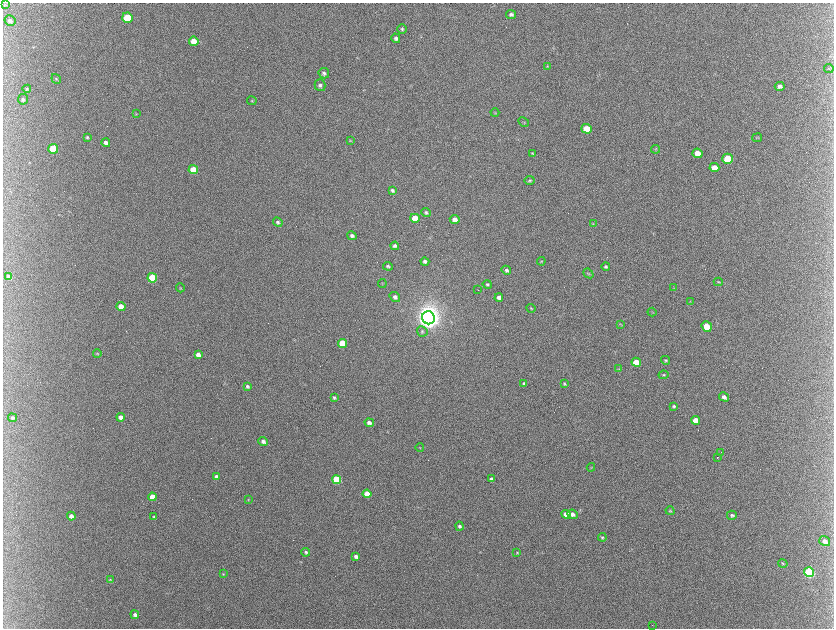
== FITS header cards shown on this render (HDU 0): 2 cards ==
NAXIS1  =                 1663 / length of data axis 1
NAXIS2  =                 1252 / length of data axis 2

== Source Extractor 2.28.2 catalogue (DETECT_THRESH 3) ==
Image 1663 x 1252 px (HDU 0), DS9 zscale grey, zoomed out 1/2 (1 PNG px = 2 x 2 image px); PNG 836 x 630 px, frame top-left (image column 2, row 1251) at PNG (3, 3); each listed source drawn as its Kron ellipse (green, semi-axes under 4 px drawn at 4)
Background 379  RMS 11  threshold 32.7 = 3 sigma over >= 5 px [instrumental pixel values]
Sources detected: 130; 20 cannot appear on this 1/2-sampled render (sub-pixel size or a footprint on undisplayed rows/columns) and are neither listed nor drawn; the other 110 listed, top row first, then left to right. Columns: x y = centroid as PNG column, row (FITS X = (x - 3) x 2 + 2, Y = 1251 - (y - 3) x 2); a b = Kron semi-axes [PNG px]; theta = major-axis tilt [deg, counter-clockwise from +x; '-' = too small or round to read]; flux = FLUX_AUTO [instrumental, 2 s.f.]
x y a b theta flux
5 4 2 2 - 1.2e+03
511 14 5 4 - 6.7e+03
127 18 5 5 - 9.4e+04
10 21 6 5 - 6.2e+03
402 29 5 4 - 3.7e+03
396 38 5 4 - 5.7e+03
194 41 5 4 - 3.0e+04
547 66 4 3 - 1.9e+03
829 68 5 2 - 1.6e+03
324 73 5 5 - 5.8e+03
56 79 5 4 - 2.7e+03
320 85 6 5 - 6.4e+03
780 86 5 4 - 7.8e+03
27 89 4 3 - 2.3e+03
23 99 5 5 - 4.2e+03
252 101 5 3 - 2.1e+03
495 113 4 3 - 1.7e+03
136 114 4 3 - 1.3e+03
524 122 6 3 -28 1.7e+03
587 129 5 4 - 5.1e+04
87 137 4 3 - 2.7e+03
757 138 5 1 - 1.2e+03
350 141 4 3 - 1.6e+03
106 143 4 4 - 7.7e+03
53 149 5 5 - 1.0e+05
655 149 4 2 - 1.6e+03
532 153 4 3 - 2.1e+03
697 153 5 4 - 2.4e+04
728 159 5 5 - 6.6e+04
714 167 5 4 - 1.6e+04
193 170 5 4 - 5.0e+04
530 181 5 4 - 3.6e+03
392 190 4 3 - 5.1e+03
426 212 5 4 - 4.6e+03
415 218 5 4 - 4.7e+04
455 220 5 4 - 1.2e+04
278 222 5 4 - 4.8e+03
593 224 4 3 - 1.9e+03
352 236 5 4 - 6.8e+03
395 246 4 4 - 6.4e+03
541 261 4 3 - 2.2e+03
425 262 4 3 - 6.1e+03
388 266 5 4 - 3.8e+03
606 267 4 3 - 4.5e+03
506 270 5 4 - 4.9e+03
588 273 5 3 - 2.2e+03
9 277 4 4 - 1.4e+04
152 278 5 4 - 1.3e+05
718 282 4 3 - 2.0e+03
382 283 4 2 - 1.5e+03
487 284 4 3 - 3.2e+03
180 288 4 3 - 1.9e+03
674 288 4 2 - 1.4e+03
478 290 2 1 - 8.0e+02
395 297 5 4 - 6.7e+03
499 297 4 4 - 1.0e+04
690 302 4 2 - 1.5e+03
121 306 4 4 - 2.6e+04
531 308 4 3 - 2.0e+03
652 312 4 3 - 1.7e+03
428 318 6 6 - 3.4e+06
620 324 3 2 - 1.3e+03
707 327 6 4 -53 3.4e+04
422 331 5 5 - 3.5e+03
343 343 4 4 - 6.7e+04
97 354 4 4 - 2.0e+03
198 355 4 4 - 1.4e+04
666 360 4 3 - 2.6e+03
636 362 5 4 - 5.4e+04
619 369 3 3 - 1.5e+03
663 375 5 4 - 3.2e+03
524 384 4 3 - 3.4e+03
564 384 4 3 - 2.4e+03
247 386 4 3 - 4.2e+03
724 397 5 4 - 7.4e+03
334 398 4 3 - 3.6e+03
674 406 3 3 - 3.6e+03
121 417 4 4 - 1.3e+04
13 418 4 4 - 4.9e+03
695 420 4 4 - 2.3e+04
369 423 5 4 - 8.1e+03
263 441 5 4 - 8.0e+03
420 447 4 3 - 1.5e+03
721 452 2 1 - 1.2e+03
717 457 2 1 - 8.8e+02
591 467 4 4 - 1.8e+03
217 477 4 3 - 5.5e+03
337 479 4 4 - 1.3e+05
492 479 4 3 - 8.7e+03
367 494 4 4 - 5.6e+04
152 497 4 4 - 4.2e+04
248 500 4 3 - 1.8e+03
670 511 4 4 - 2.2e+03
566 514 4 4 - 1.6e+04
572 514 5 4 - 1.0e+04
732 515 5 4 - 4.5e+03
71 516 4 4 - 1.2e+04
154 517 4 3 - 2.1e+03
459 526 4 4 - 5.0e+03
602 537 4 4 - 3.0e+03
825 541 6 4 -35 1.1e+04
306 552 4 3 - 4.2e+03
517 552 4 3 - 1.8e+03
356 556 4 3 - 6.3e+03
783 563 5 3 - 2.4e+03
809 572 5 4 - 2.3e+05
223 574 3 3 - 2.2e+03
110 579 3 3 - 1.5e+03
135 615 4 4 - 7.1e+03
652 625 2 1 - 4.7e+02
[20 sub-pixel or undisplayed-footprint detections neither listed nor drawn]